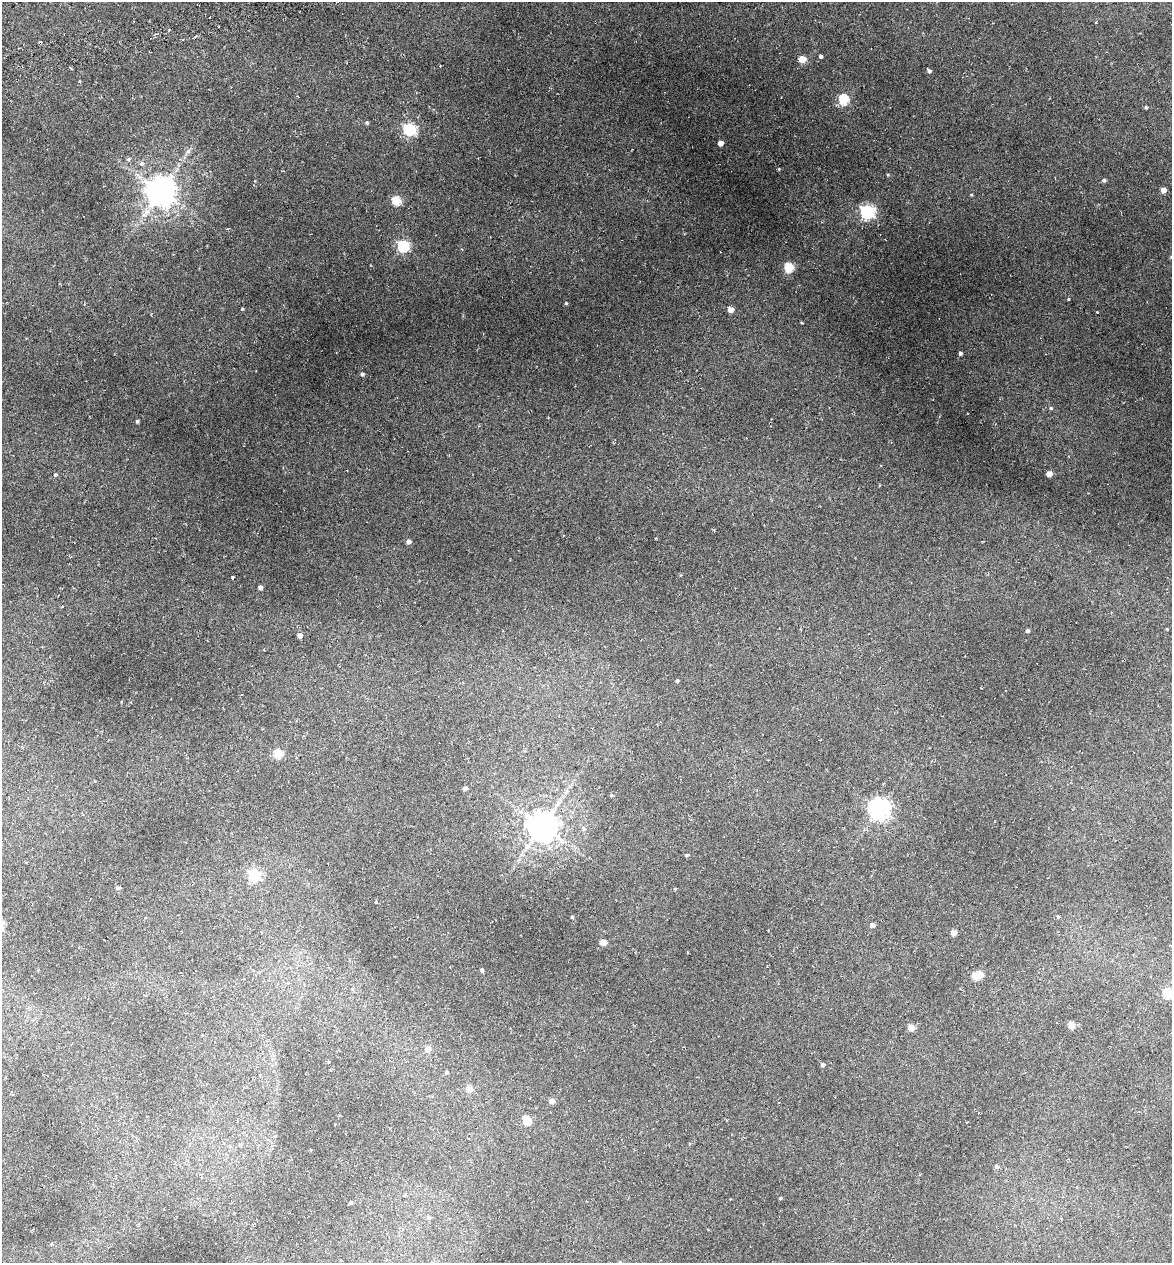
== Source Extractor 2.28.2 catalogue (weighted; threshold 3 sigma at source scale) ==
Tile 11 of 4 x 4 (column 3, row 3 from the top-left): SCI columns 2486-3655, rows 1337-2597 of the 4922 x 5194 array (HDU 1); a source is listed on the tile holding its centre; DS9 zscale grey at full resolution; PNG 1174 x 1265 px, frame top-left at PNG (2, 2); no overlay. Nothing masked; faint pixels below the display range render black.
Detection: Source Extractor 2.28.2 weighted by HDU 2 'WHT'; one run over the whole footprint, this tile lists its part. Background 0.045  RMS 0.0048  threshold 0.0197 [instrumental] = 3 sigma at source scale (4.09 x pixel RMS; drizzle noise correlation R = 1.36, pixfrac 0.8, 0.0396/0.0396 arcsec/px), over >= 5 px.
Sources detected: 66; all 66 listed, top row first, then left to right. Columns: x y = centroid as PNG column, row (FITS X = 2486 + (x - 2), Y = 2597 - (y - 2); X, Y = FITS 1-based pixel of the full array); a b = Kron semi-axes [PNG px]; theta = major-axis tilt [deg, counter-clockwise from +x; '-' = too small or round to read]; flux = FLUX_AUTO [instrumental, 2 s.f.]
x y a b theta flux
821 56 3 3 - 0.95
802 59 5 4 - 8.6
929 71 4 4 - 1.1
844 100 5 5 - 25
1146 107 4 3 - 0.54
367 123 5 4 - 0.63
409 129 6 5 - 53
720 143 4 4 - 3.1
128 159 5 4 - 0.66
142 163 6 5 - 1
1104 180 5 4 - 0.84
1163 190 4 4 - 2.8
161 191 10 8 12 700
396 201 5 5 - 18
867 212 6 6 - 96
403 246 6 5 - 47
1171 257 5 3 - 0.39
789 268 5 5 - 22
566 303 4 3 - 0.44
242 309 4 3 - 0.37
731 309 5 4 - 3.4
960 353 4 4 - 0.87
362 374 4 4 - 0.8
1051 408 5 4 - 0.54
137 421 3 3 - 0.67
1049 474 4 4 - 3.7
55 475 4 4 - 0.59
408 541 4 4 - 1.8
232 577 5 2 - 0.38
260 587 4 4 - 1.5
1167 629 3 3 - 0.34
1027 631 4 4 - 0.85
300 635 4 4 - 2.7
677 681 4 4 - 0.56
524 751 5 3 - 0.54
278 754 5 5 - 16
465 788 4 4 - 1.3
611 795 4 4 - 0.52
879 808 7 7 - 260
542 826 9 9 - 710
686 855 4 3 - 0.62
254 876 6 6 - 50
118 888 7 4 4 0.88
376 902 3 3 - 0.53
572 917 3 3 - 0.51
1058 917 5 3 - 0.38
872 925 4 4 - 2.6
954 933 4 4 - 3
603 942 5 4 - 5.1
482 970 4 3 - 0.81
980 975 5 4 - 6.2
975 976 5 5 - 8.9
1168 994 5 5 - 25
1071 1025 5 4 - 6.2
911 1028 4 4 - 5.6
428 1049 5 4 - 4.5
823 1065 4 4 - 1.2
447 1072 4 4 - 0.64
469 1089 5 5 - 4.8
552 1101 4 4 - 3.2
527 1121 5 5 - 16
997 1166 5 4 - 0.87
780 1198 3 3 - 0.38
351 1202 4 4 - 0.66
429 1218 6 5 - 0.7
52 1244 5 4 - 0.59
Isophote crosses this tile's border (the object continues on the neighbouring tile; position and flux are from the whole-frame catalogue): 2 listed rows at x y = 1171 257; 1168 994
Unlisted compact peaks at least as high as the median listed source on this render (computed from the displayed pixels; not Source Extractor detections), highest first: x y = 1097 312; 888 175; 802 323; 971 195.